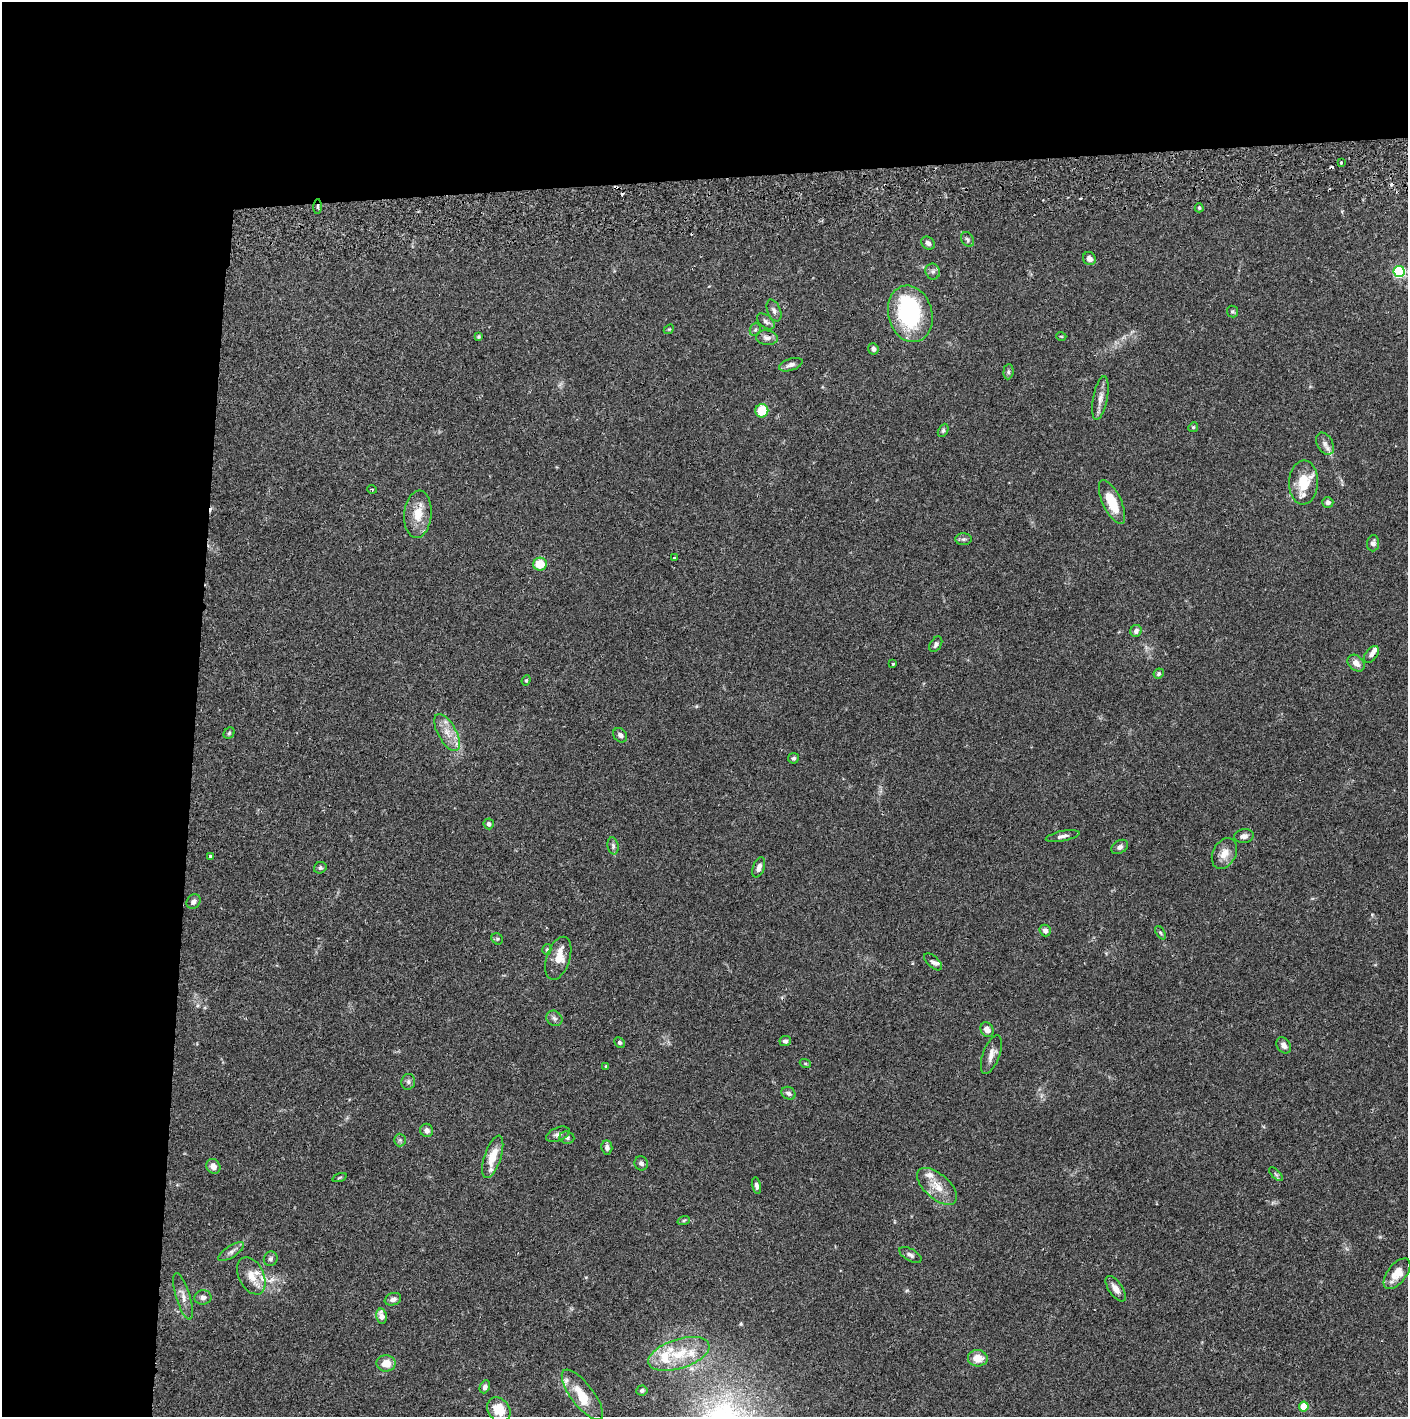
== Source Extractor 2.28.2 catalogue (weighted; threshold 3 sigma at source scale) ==
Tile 1 of 3 x 3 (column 1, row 1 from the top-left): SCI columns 4-1409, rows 2887-4301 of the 4228 x 4358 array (HDU 1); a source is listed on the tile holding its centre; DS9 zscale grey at full resolution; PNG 1410 x 1419 px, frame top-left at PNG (2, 2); each listed source drawn as its Kron ellipse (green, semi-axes under 4 px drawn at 4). Shown black and unused: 24% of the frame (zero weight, under 2 of 3 exposures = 3% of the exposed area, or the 3 px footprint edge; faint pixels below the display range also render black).
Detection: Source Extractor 2.28.2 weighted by HDU 2 'WHT'; one run over the whole footprint, this tile lists its part. Background 0.0682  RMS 0.0048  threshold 0.0218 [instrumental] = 3 sigma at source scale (4.5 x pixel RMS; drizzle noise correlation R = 1.50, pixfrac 1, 0.05/0.05 arcsec/px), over >= 5 px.
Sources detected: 124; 1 inside a brighter object's white glare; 8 cosmic-ray / hot-pixel residue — neither listed nor drawn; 13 inside a brighter listed object's ellipse — not listed separately; the other 102 listed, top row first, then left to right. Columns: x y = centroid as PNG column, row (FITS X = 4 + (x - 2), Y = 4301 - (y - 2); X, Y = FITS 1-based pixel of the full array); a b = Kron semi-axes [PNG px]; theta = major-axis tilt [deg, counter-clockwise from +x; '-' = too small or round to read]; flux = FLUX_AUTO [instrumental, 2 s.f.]
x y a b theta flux
1341 163 3 3 - 1.8
318 206 7 3 90 0.82
1199 208 4 4 - 0.61
967 239 8 6 -55 1
928 243 7 6 - 1.6
1089 259 7 6 - 2.4
933 271 8 7 - 1.4
1399 271 5 5 - 59
774 310 11 6 -68 1.6
1232 312 6 5 - 0.84
910 314 29 22 -75 45
766 321 10 6 -40 1.5
669 329 5 4 - 0.56
755 329 7 5 69 0.86
1061 336 5 3 - 0.37
479 337 4 4 - 0.6
767 338 11 7 -8 2.5
873 349 6 5 - 1.5
791 365 12 5 19 2
1008 372 8 5 85 0.93
1100 398 22 7 79 3.7
762 411 7 6 - 12
1193 427 5 4 - 0.63
943 430 7 5 64 0.89
1325 444 12 7 -60 2.5
1304 482 22 14 88 11
372 489 4 3 - 0.44
1112 502 24 9 -65 13
1328 502 5 5 - 1.5
418 514 24 13 84 8.8
964 539 8 6 1 1.1
1373 543 8 6 84 1.7
674 558 3 3 - 0.61
540 564 7 6 - 10
1136 631 6 5 - 1.6
936 644 8 5 57 1.2
1371 654 9 6 51 1.7
1356 663 9 7 -43 3.1
893 664 3 3 - 0.88
1159 674 5 4 - 1.1
526 680 5 4 - 0.54
447 732 20 9 -61 6.2
229 733 6 5 - 0.74
620 735 8 6 -48 1.7
793 758 5 5 - 1
489 824 5 5 - 1.7
1063 836 17 5 11 1.9
1244 836 10 7 10 2
613 846 8 5 -81 1.1
1120 847 9 6 33 1.6
1224 853 16 11 62 5
210 856 4 3 - 0.74
759 867 10 5 69 2.1
320 868 6 5 - 1.1
193 901 8 6 49 1.9
1045 931 6 5 - 1.9
1160 933 7 4 -57 0.77
497 939 6 5 - 0.78
547 949 5 4 - 0.76
558 958 22 11 72 7.4
933 962 11 5 -41 1.4
554 1018 8 7 - 1.5
987 1030 7 6 - 3.2
785 1041 6 5 - 1.5
620 1042 6 4 -45 0.96
1284 1045 9 6 -52 2.4
991 1055 20 8 70 3.7
805 1063 5 3 - 0.53
606 1066 3 3 - 0.72
408 1082 8 7 - 1.3
788 1093 7 6 - 1.5
427 1130 7 6 - 2
558 1134 12 6 21 1.9
567 1137 7 6 - 1.3
400 1140 6 6 - 1
607 1147 7 5 -84 1.7
493 1157 22 8 72 7.9
641 1163 7 7 - 1.3
213 1166 8 6 -59 2.9
1276 1174 9 3 -45 0.77
339 1177 7 3 19 0.57
756 1186 8 4 -78 1.5
937 1186 24 12 -41 8.2
684 1220 6 4 19 0.7
231 1252 15 5 33 2
910 1255 12 6 -30 1.7
271 1259 7 6 - 1.3
1397 1274 18 9 52 7.3
251 1276 20 12 -63 6.4
1116 1289 15 7 -55 3.1
183 1296 24 7 -73 3.6
203 1297 8 7 - 1.8
393 1299 8 6 20 1.9
381 1316 7 5 -78 4.3
679 1354 32 14 18 15
978 1358 10 8 -5 6.2
386 1363 9 8 - 5.9
485 1387 7 5 65 1.5
642 1390 5 5 - 1.1
582 1395 30 11 -53 12
1304 1407 5 4 - 11
499 1410 13 11 -50 9.1
Overlapping masked pixels (flux is a lower limit): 1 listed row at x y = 318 206